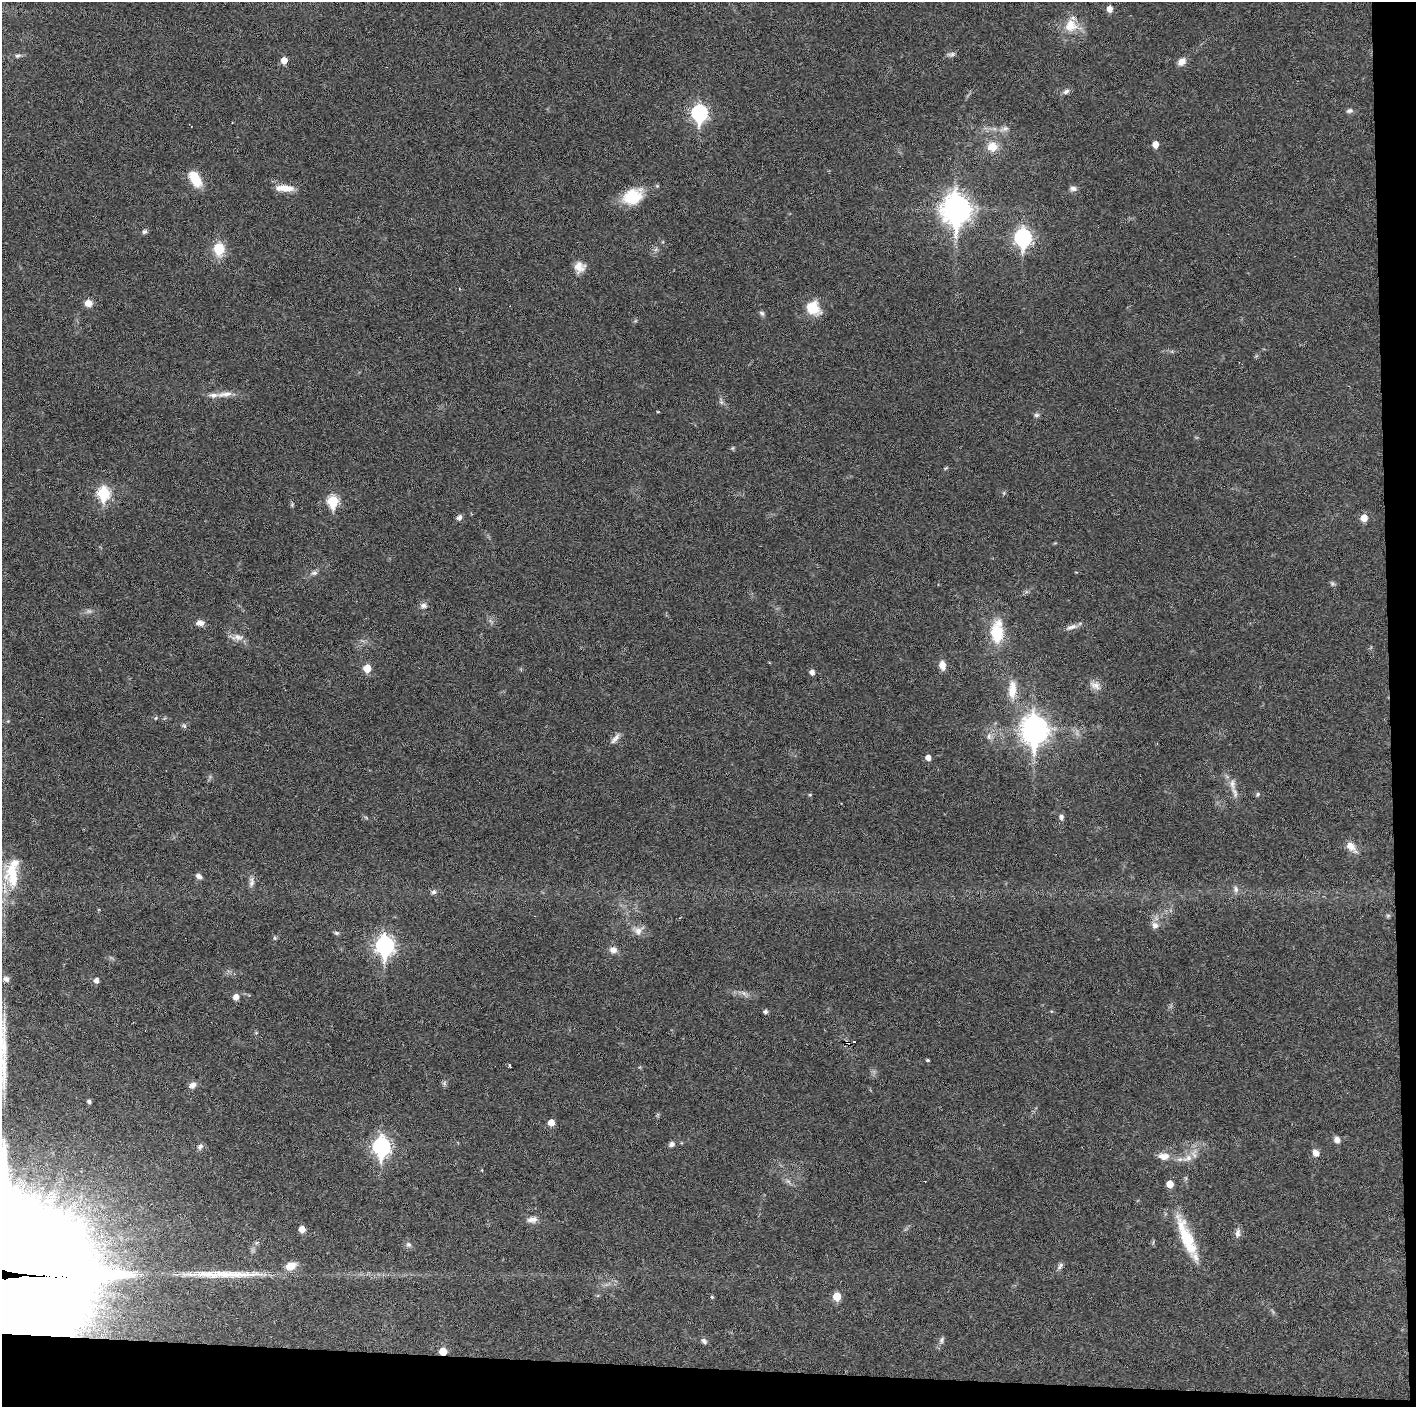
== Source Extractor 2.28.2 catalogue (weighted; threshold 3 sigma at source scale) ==
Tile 9 of 3 x 3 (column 3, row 3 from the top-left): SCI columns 2829-4242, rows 1-1405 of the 4242 x 4218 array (HDU 1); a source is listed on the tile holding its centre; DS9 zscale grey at full resolution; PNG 1418 x 1409 px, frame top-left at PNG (2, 2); no overlay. Shown black and unused: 5% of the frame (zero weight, under 3 of 6 exposures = <1% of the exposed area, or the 3 px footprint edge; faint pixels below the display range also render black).
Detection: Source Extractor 2.28.2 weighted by HDU 2 'WHT'; one run over the whole footprint, this tile lists its part. Background 0.0253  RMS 0.002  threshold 0.00821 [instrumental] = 3 sigma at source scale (4.09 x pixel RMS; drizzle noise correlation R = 1.36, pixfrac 0.8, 0.05/0.05 arcsec/px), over >= 5 px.
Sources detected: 111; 2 too faint to see at this stretch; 2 long thin detections or spike segments (spike, bleed or trail) — not listed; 3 inside a brighter listed object's ellipse — not listed separately; the other 104 listed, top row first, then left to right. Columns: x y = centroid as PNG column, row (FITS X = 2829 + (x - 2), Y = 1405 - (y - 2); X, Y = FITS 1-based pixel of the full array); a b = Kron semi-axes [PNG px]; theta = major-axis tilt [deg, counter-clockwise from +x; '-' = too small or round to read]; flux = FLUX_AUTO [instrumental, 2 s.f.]
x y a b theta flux
1110 9 6 5 - 1.5
1071 26 17 17 - 3.9
951 54 12 5 11 0.58
18 56 8 5 21 0.43
284 60 6 5 - 1.9
1181 62 11 8 43 1.3
1066 91 9 6 26 0.63
1350 111 9 6 16 0.54
699 113 8 7 - 41
1004 129 14 7 21 1
1155 144 5 5 - 1.8
992 147 11 10 - 2.8
195 179 18 10 -60 4.8
284 188 22 7 -3 2.6
1073 188 10 7 1 0.71
633 196 26 19 28 6
956 209 12 10 -88 230
144 231 7 6 - 0.48
1023 238 9 7 90 55
219 249 16 12 -86 4.2
579 267 13 13 - 1.8
88 303 8 7 - 1.5
813 308 17 14 -43 4.2
762 313 8 5 -44 0.45
225 394 24 8 7 1.7
721 402 6 5 - 0.39
1037 415 8 6 2 0.42
733 448 6 4 89 0.24
946 468 6 4 44 0.23
104 493 7 6 - 18
1004 493 6 4 -72 0.24
333 501 7 6 - 13
292 505 6 5 - 0.28
459 517 7 6 - 0.65
1364 518 5 5 - 2.6
314 573 9 6 17 0.63
1332 583 7 5 -68 0.37
423 606 9 6 1 0.71
200 623 11 8 -3 1
1071 627 17 6 19 1
997 632 18 10 88 9
238 637 16 9 -9 1.4
942 665 9 6 -79 1.7
367 668 6 5 - 3.7
812 672 5 5 - 0.85
1095 685 16 10 -29 1.4
1012 689 27 11 87 3.1
156 718 6 4 46 0.25
184 726 8 5 -62 0.38
1034 730 11 9 -90 190
989 736 10 6 -90 0.79
615 738 17 7 53 1
928 758 5 5 - 1.2
1232 784 17 7 -88 1.3
1258 794 6 5 - 0.37
810 795 5 3 - 0.18
1061 817 8 6 -79 0.55
1351 847 14 8 -47 2
12 874 39 20 -86 8
199 876 8 5 -33 0.72
251 882 15 7 87 0.93
1236 889 9 7 -76 0.73
434 892 7 6 - 0.49
1388 916 6 5 - 0.28
1155 925 9 8 - 1
638 930 15 12 31 1.5
336 933 7 5 -20 0.34
275 938 5 5 - 0.27
385 946 9 7 -88 76
613 950 9 8 - 1.1
6 979 9 7 -26 0.67
96 980 5 5 - 0.94
236 997 5 5 - 1.5
765 1011 5 4 - 0.54
854 1041 3 3 - 1.3
847 1042 5 4 - 1
928 1060 4 3 - 0.27
509 1065 3 2 - 0.34
444 1083 6 6 - 0.41
193 1085 8 6 34 1.1
89 1101 4 4 - 0.48
551 1122 5 5 - 1.9
1337 1140 8 7 - 0.9
671 1144 8 6 28 0.62
200 1146 9 6 57 0.63
381 1146 9 7 89 62
1316 1153 7 6 - 1.4
1164 1156 15 10 -4 1.7
1187 1158 17 9 27 1.9
482 1170 4 3 - 0.14
1170 1184 5 5 - 2.4
532 1219 14 8 8 1.2
302 1229 5 5 - 1.8
1237 1233 13 7 77 0.88
1186 1237 58 14 -68 9.1
408 1245 8 7 - 0.61
290 1266 13 10 21 2.2
1060 1266 11 6 51 0.6
4 1274 65 43 -8 16000
837 1296 6 5 - 4.4
712 1297 4 4 - 0.21
942 1340 9 6 69 0.54
704 1341 8 6 -49 0.61
443 1351 5 5 - 4.1
Overlapping masked pixels (flux is a lower limit): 3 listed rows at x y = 847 1042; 4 1274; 443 1351
Isophote crosses this tile's border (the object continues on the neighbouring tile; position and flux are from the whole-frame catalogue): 1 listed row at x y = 4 1274